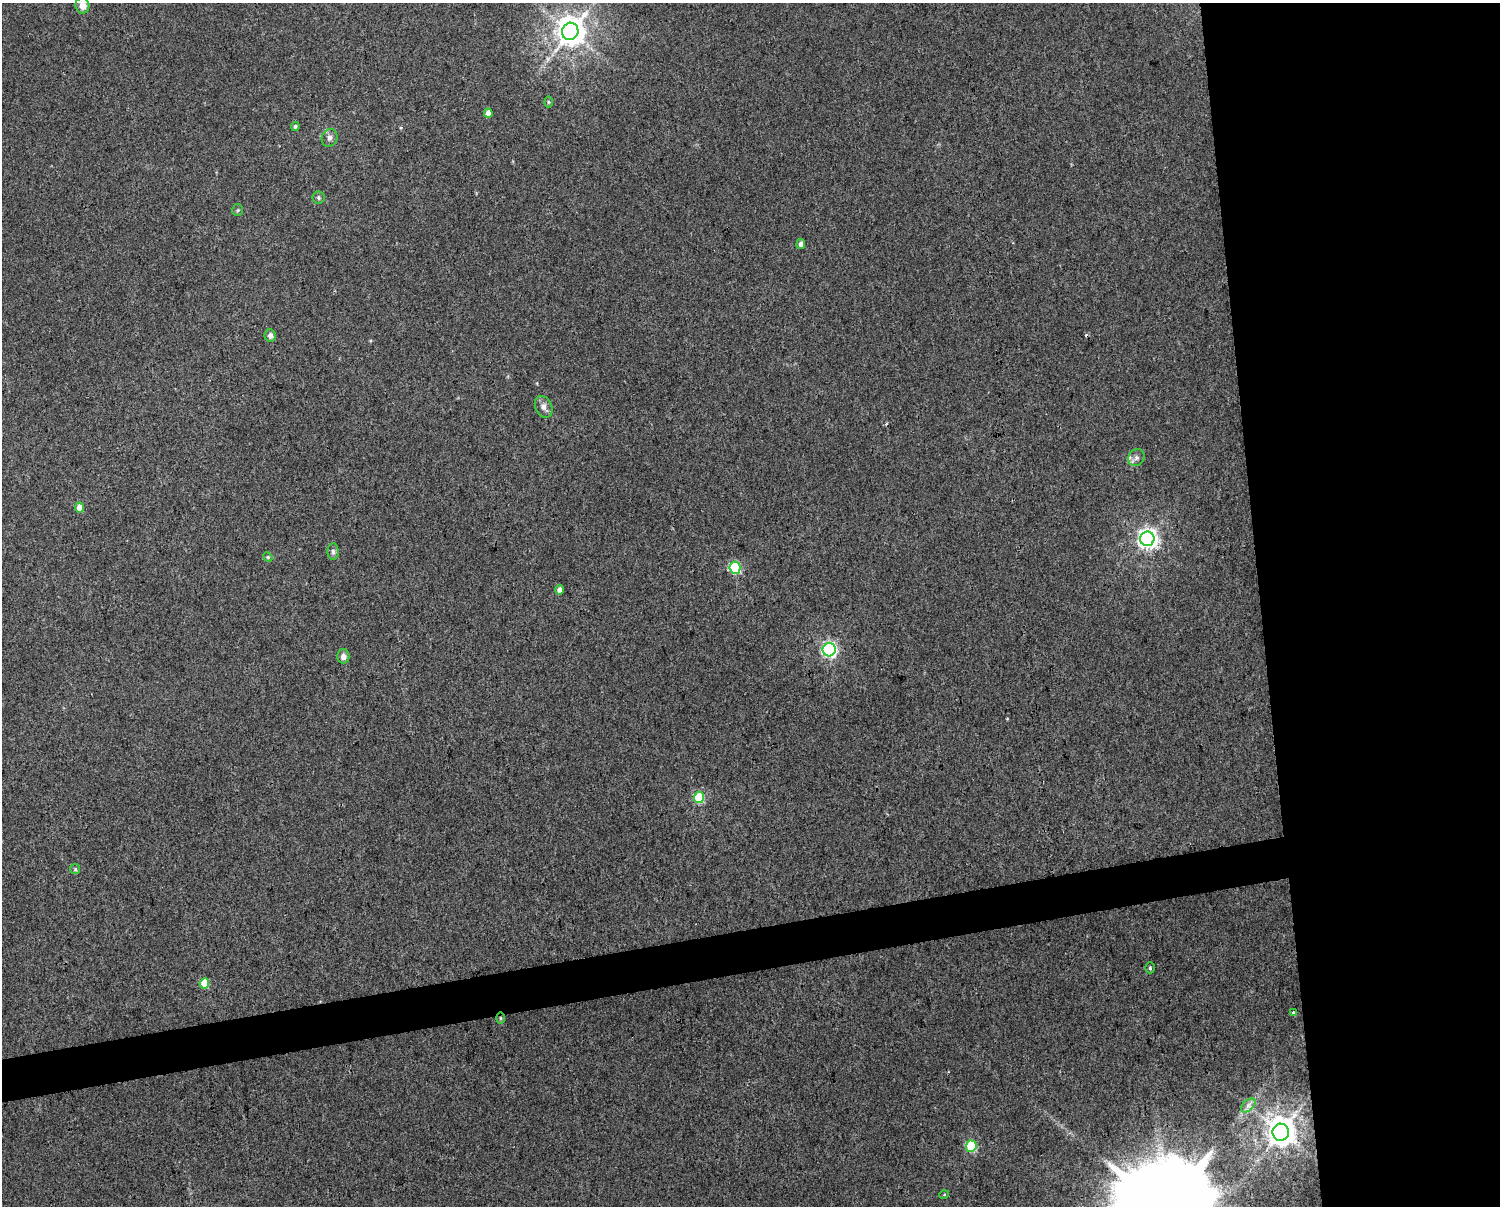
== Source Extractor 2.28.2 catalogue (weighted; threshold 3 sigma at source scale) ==
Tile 6 of 3 x 4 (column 3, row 2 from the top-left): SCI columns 3023-4520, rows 2411-3614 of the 4589 x 4819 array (HDU 1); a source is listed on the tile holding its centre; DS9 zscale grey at full resolution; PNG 1502 x 1208 px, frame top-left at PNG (2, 3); each listed source drawn as its Kron ellipse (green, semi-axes under 4 px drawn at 4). Shown black and unused: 19% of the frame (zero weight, under 3 of 4 exposures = <1% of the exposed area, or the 3 px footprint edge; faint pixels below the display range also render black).
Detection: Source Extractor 2.28.2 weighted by HDU 2 'WHT'; one run over the whole footprint, this tile lists its part. Background 0.00531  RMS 0.0044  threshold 0.0198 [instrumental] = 3 sigma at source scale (4.5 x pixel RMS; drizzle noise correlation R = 1.50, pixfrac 1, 0.0396/0.0396 arcsec/px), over >= 5 px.
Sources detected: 32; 1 too faint to see at this stretch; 1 cosmic-ray / hot-pixel residue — neither listed nor drawn; the other 30 listed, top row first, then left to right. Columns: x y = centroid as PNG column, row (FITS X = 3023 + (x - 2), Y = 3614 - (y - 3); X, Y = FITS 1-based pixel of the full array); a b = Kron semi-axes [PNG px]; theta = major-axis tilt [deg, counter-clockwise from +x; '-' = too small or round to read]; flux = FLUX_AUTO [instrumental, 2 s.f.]
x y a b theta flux
82 6 8 7 - 3.8
570 31 9 8 - 690
548 102 5 3 - 0.52
488 113 4 4 - 4.1
295 126 4 4 - 0.73
330 138 9 7 65 1.8
318 198 6 6 - 0.91
238 210 6 5 - 0.73
801 244 5 4 - 2.1
270 335 6 5 - 1.7
544 407 11 8 -64 2.7
1136 458 9 7 48 1.9
79 507 5 4 - 5.2
1147 539 7 7 - 250
333 552 8 5 -88 1.3
268 557 5 4 - 0.47
735 568 6 5 - 41
559 590 4 4 - 2.8
829 650 7 6 - 98
343 656 7 6 - 2.2
699 797 5 5 - 25
75 869 5 5 - 0.62
1150 968 5 4 - 0.65
204 983 5 4 - 14
1294 1013 3 3 - 2
500 1018 6 4 90 0.62
1248 1105 8 5 44 1.6
1281 1132 8 8 - 680
971 1146 6 5 - 30
944 1195 5 3 - 0.38
Overlapping masked pixels (flux is a lower limit): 1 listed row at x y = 500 1018
Isophote crosses this tile's border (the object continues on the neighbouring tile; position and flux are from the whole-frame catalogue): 1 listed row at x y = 82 6